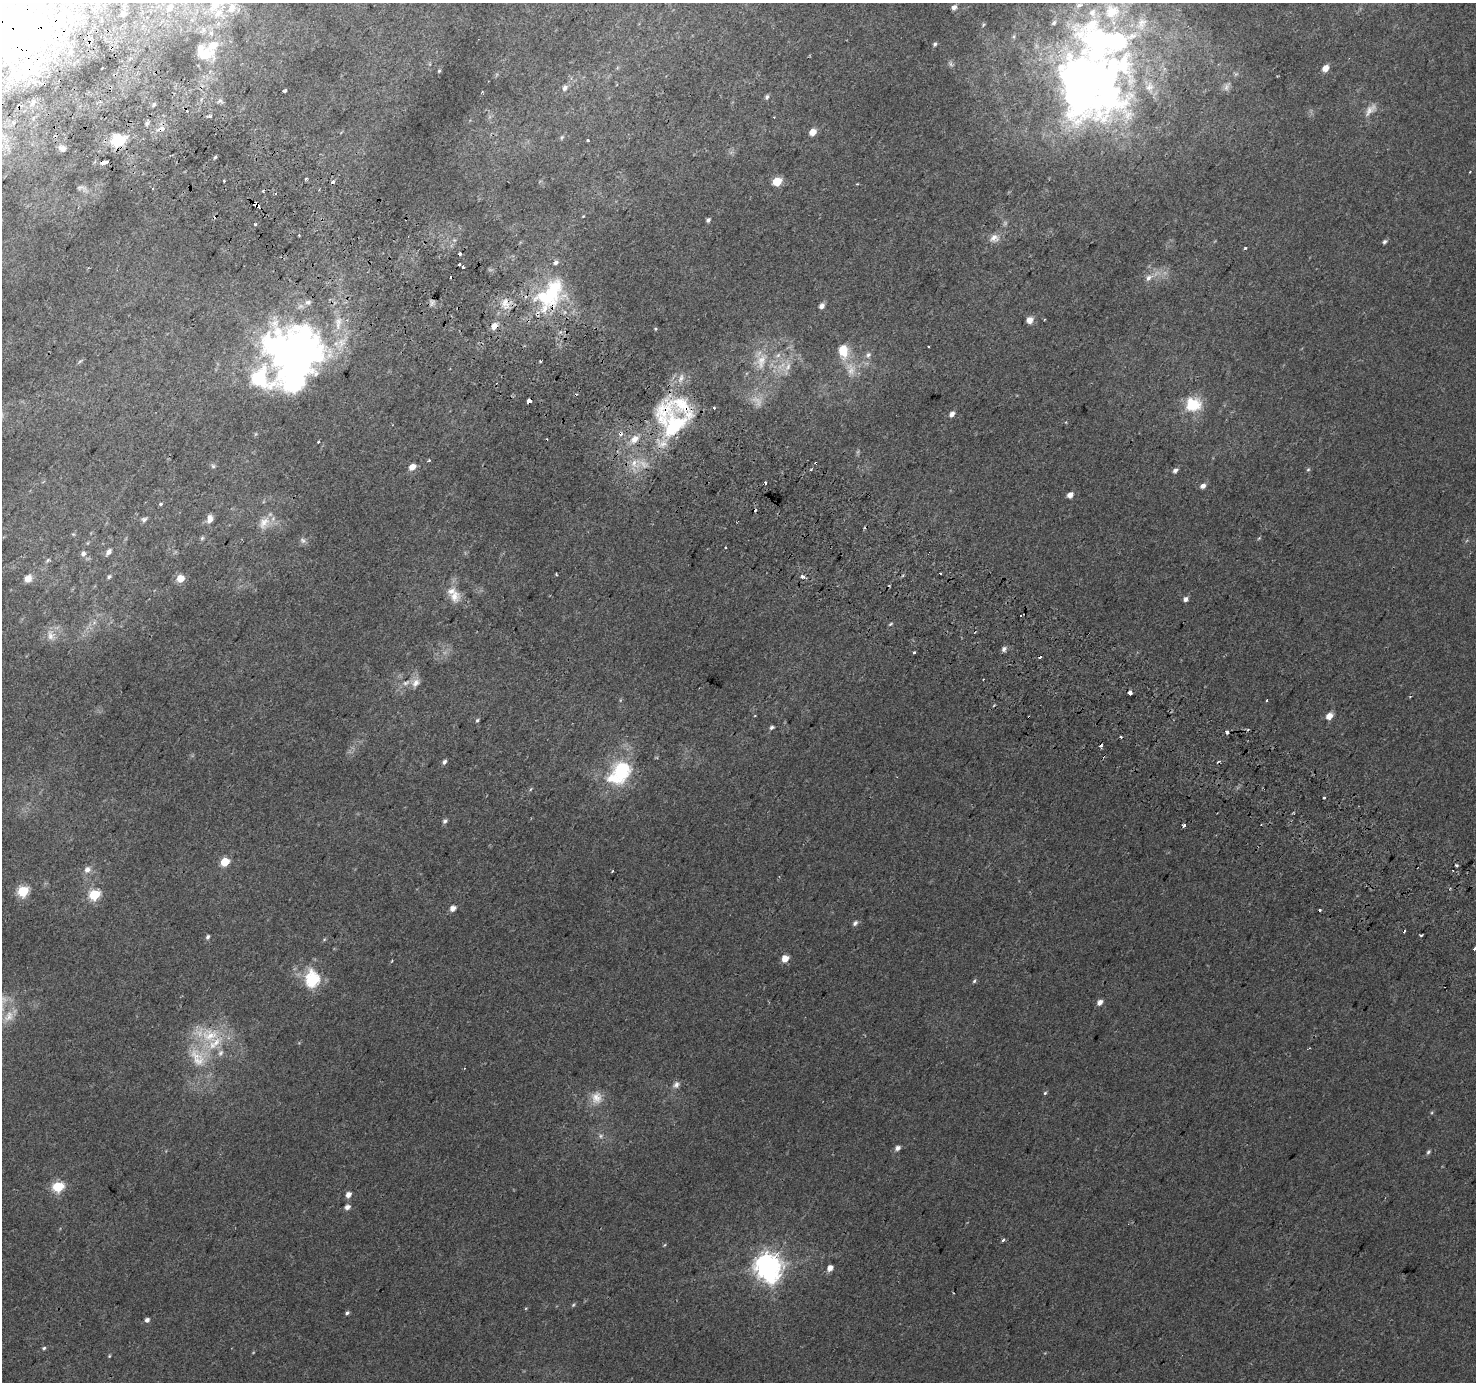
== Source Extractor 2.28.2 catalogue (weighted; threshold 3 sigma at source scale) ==
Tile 11 of 4 x 4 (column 3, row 3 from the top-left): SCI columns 2978-4451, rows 1671-3050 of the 5947 x 6033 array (HDU 1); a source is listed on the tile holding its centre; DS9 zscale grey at full resolution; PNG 1478 x 1384 px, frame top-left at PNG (2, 3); no overlay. Shown black and unused: <1% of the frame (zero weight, under 2 of 3 exposures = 2% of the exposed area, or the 3 px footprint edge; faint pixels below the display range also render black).
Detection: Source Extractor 2.28.2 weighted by HDU 2 'WHT'; one run over the whole footprint, this tile lists its part. Background 0.00369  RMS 0.0038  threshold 0.0172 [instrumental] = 3 sigma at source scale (4.5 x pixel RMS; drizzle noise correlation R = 1.50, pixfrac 1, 0.0396/0.0396 arcsec/px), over >= 5 px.
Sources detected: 219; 6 too faint to see at this stretch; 9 inside a brighter object's white glare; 33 cosmic-ray / hot-pixel residue — not listed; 26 inside a brighter listed object's ellipse — not listed separately; the other 145 listed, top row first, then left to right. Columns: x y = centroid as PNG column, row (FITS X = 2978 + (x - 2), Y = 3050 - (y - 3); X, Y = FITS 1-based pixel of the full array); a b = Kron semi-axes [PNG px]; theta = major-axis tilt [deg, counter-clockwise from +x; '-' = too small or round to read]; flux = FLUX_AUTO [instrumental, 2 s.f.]
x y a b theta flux
217 3 33 17 34 15
954 7 6 5 - 1.7
169 8 10 8 50 2.8
123 13 6 6 - 1.7
203 30 7 4 89 0.83
1101 42 172 85 66 240
935 44 5 4 - 0.72
16 45 81 45 78 110
213 45 18 11 33 5
205 54 16 10 -1 6.9
1325 68 5 4 - 4.6
439 71 4 3 - 0.41
1227 87 15 6 60 1.9
565 88 8 7 - 1.6
285 91 4 3 - 0.75
767 97 6 5 - 0.84
220 101 8 4 25 0.95
154 104 4 3 - 0.64
210 116 4 3 - 1.4
147 123 6 5 - 0.71
162 128 6 5 - 3
813 132 6 5 - 5
562 137 8 4 54 0.63
118 140 21 16 11 9.6
588 140 3 3 - 1.5
62 148 7 6 - 1.9
215 157 4 3 - 0.57
103 163 5 3 - 5.5
306 179 3 3 - 0.68
224 180 3 3 - 1.5
777 181 6 5 - 16
81 188 16 6 -9 1.5
257 205 5 3 - 19
708 220 5 4 - 0.89
255 224 3 3 - 0.92
994 238 14 11 10 3.1
1384 242 6 4 54 0.84
1245 248 3 3 - 0.48
459 254 3 3 - 8.2
459 264 3 3 - 2
463 266 3 3 - 1.2
1149 278 10 7 52 2.2
552 291 42 32 62 33
505 303 17 12 -89 4.9
822 306 5 4 - 2.3
1030 320 5 5 - 4
494 326 6 5 - 3.8
655 329 4 4 - 0.41
279 346 104 42 17 120
843 351 21 14 -82 7.8
778 355 9 6 30 1.5
868 355 9 7 42 1.5
80 361 7 4 44 0.61
540 361 2 2 - 0.45
788 367 14 8 65 3.2
681 378 13 7 75 2.4
529 401 3 3 - 41
1193 404 21 19 5 11
952 414 6 5 - 1.7
674 425 47 30 44 35
634 439 13 9 48 4
318 442 3 3 - 0.89
429 460 3 3 - 0.69
634 463 11 8 73 3.8
213 466 6 6 - 0.72
412 467 6 5 - 4.2
811 469 4 3 - 0.4
1175 470 6 5 - 1.3
1308 470 5 5 - 0.56
765 483 3 3 - 0.76
1203 486 6 5 - 1.8
1070 495 5 4 - 3.1
160 504 5 4 - 0.56
144 519 7 6 - 1.1
210 519 11 7 78 2.3
264 523 21 13 60 5.4
73 534 5 4 - 0.42
202 538 5 5 - 0.57
1259 538 6 3 45 0.39
303 540 10 7 -33 1.3
726 547 3 3 - 1.9
108 552 9 5 49 1.7
83 554 7 7 - 1.4
48 560 6 5 - 0.66
556 574 3 2 - 0.36
109 577 6 5 - 0.71
802 577 3 3 - 4.5
28 578 10 8 49 3
180 578 5 5 - 7.7
454 596 17 15 -84 5.1
1185 599 6 5 - 1.4
890 624 6 3 36 0.5
51 635 15 11 -82 3.5
1004 649 6 5 - 1.3
914 653 3 3 - 1.1
416 683 13 10 51 2.8
1130 693 4 3 - 2.7
1266 701 3 3 - 2
755 716 4 2 - 0.27
1329 716 6 5 - 4.6
477 720 5 4 - 0.55
772 727 5 4 - 0.84
1227 732 4 3 - 3.1
444 762 6 5 - 1.1
621 770 30 26 84 24
531 789 6 3 69 0.44
1324 797 3 3 - 1.6
445 821 6 5 - 1
225 862 6 5 - 14
1456 865 3 3 - 2.3
87 869 9 8 - 2.5
612 871 3 2 - 0.31
23 891 6 5 - 31
94 895 6 5 - 31
453 908 6 5 - 2.6
855 923 7 5 47 1.2
1421 935 3 2 - 0.46
208 937 6 5 - 0.87
324 939 6 4 2 0.43
1475 949 4 3 - 2.3
785 959 6 5 - 5.2
312 980 8 7 - 55
974 981 5 4 - 0.57
1100 1002 6 5 - 2.2
9 1016 20 13 53 6.2
210 1035 30 23 11 19
198 1061 33 15 36 11
676 1085 10 7 38 1.6
1045 1093 5 4 - 0.53
596 1098 18 15 -79 5.1
601 1136 8 6 2 1
897 1148 6 5 - 1.6
1428 1152 7 4 65 0.71
58 1187 6 5 - 31
348 1195 6 5 - 2.3
347 1207 5 4 - 1.9
1003 1240 3 3 - 1.7
664 1245 5 3 - 0.37
768 1267 9 9 - 450
830 1268 6 5 - 2.6
573 1305 5 4 - 0.5
347 1313 5 4 - 0.74
147 1320 5 4 - 1.4
44 1348 5 4 - 0.57
109 1356 4 4 - 0.37
Overlapping masked pixels (flux is a lower limit): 11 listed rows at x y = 16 45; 162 128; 118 140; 103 163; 257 205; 552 291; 505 303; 494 326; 279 346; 529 401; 674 425
Isophote crosses this tile's border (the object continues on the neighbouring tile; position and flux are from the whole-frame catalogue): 4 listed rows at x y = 217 3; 1101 42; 16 45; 1475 949